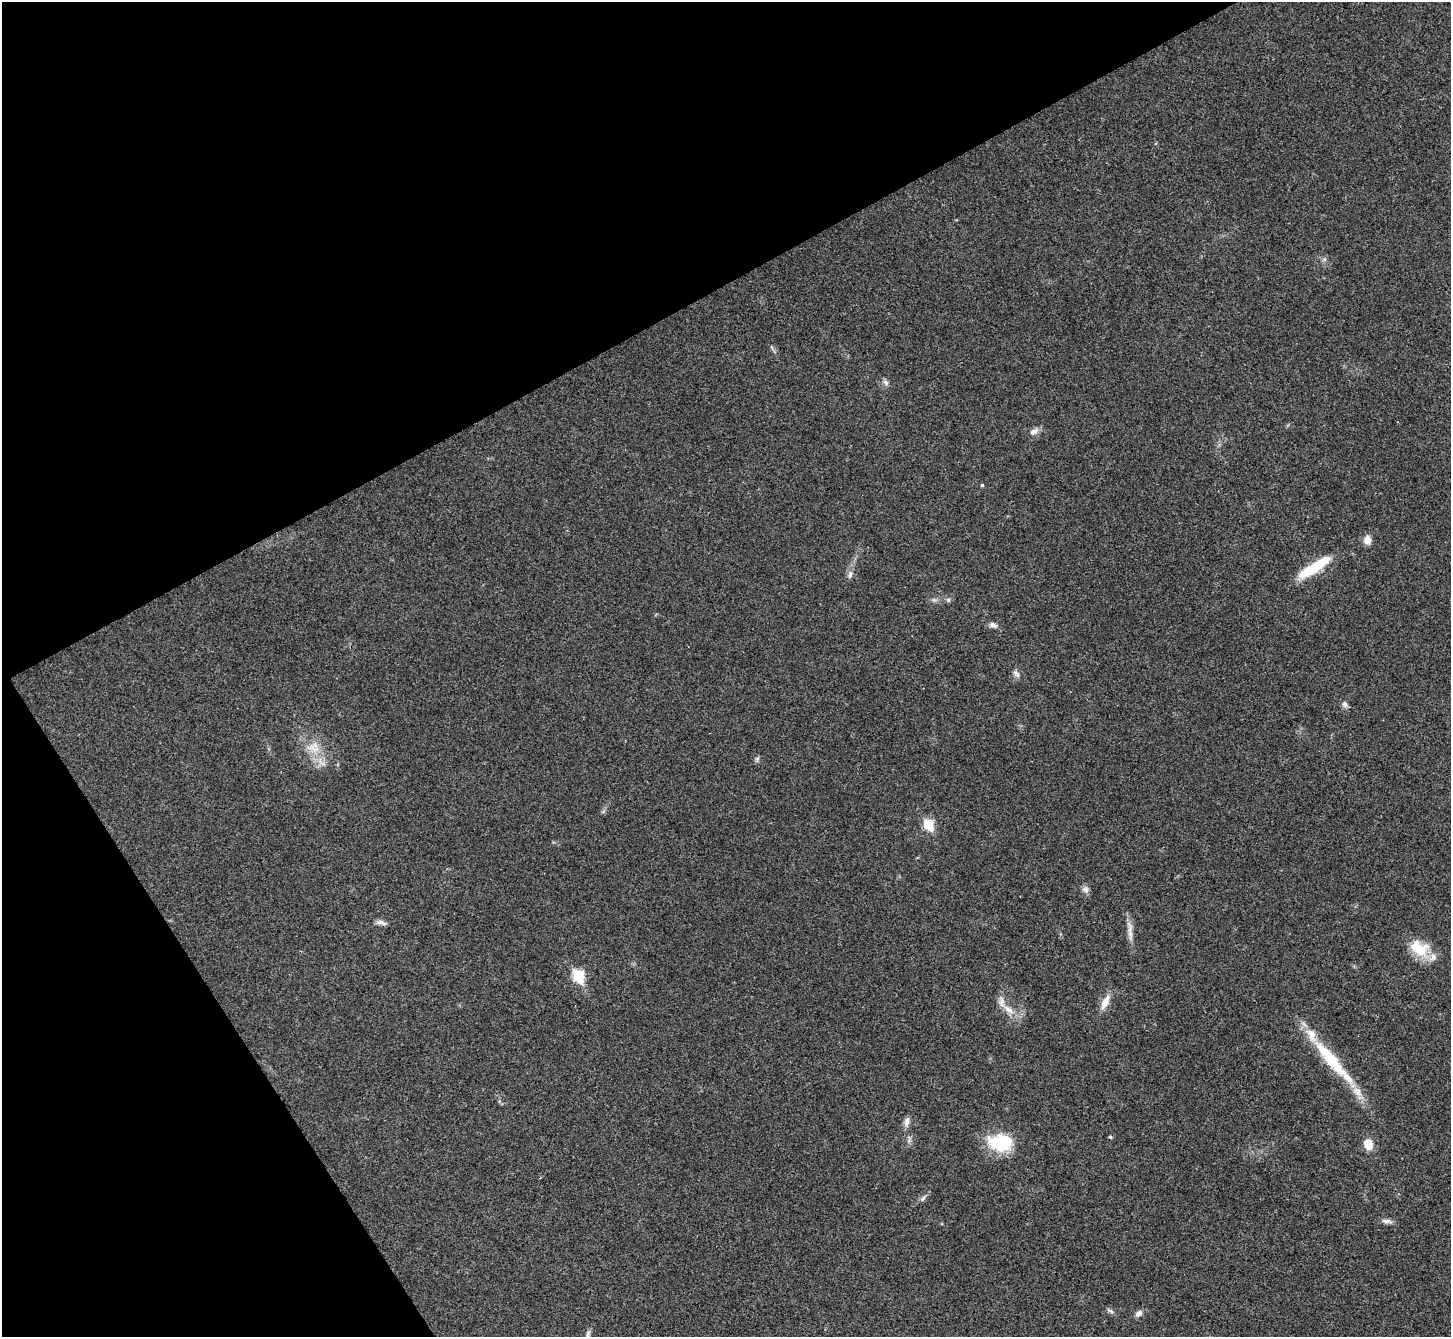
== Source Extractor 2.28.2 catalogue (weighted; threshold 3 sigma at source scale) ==
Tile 5 of 4 x 4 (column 1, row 2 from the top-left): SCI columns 6-1454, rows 2966-4300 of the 5803 x 5795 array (HDU 1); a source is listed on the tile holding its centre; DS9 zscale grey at full resolution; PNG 1453 x 1339 px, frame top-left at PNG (2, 2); no overlay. Shown black and unused: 29% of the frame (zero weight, under 3 of 4 exposures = <1% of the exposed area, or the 3 px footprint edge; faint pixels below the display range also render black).
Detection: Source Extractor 2.28.2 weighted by HDU 2 'WHT'; one run over the whole footprint, this tile lists its part. Background 0.0214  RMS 0.0045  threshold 0.0201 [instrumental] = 3 sigma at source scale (4.5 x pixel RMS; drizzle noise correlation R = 1.50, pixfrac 1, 0.05/0.05 arcsec/px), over >= 5 px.
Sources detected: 34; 3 inside a brighter listed object's ellipse — not listed separately; the other 31 listed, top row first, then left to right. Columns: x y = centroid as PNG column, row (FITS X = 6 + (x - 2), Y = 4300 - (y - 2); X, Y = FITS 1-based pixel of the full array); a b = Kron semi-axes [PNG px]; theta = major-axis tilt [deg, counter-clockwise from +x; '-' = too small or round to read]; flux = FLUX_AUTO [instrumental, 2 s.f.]
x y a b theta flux
1324 259 6 6 - 0.96
886 382 9 6 -51 1.3
1034 432 11 7 32 2.4
982 485 5 4 - 0.51
1367 540 11 8 -76 3.3
1314 568 42 10 32 17
850 574 11 6 78 1.7
948 600 6 4 -71 0.62
993 625 11 6 -30 1.7
1016 674 12 5 -46 1.5
1345 704 9 7 -75 1.4
314 748 24 10 -20 6.9
757 759 7 4 72 0.79
928 824 6 6 - 23
1085 889 10 8 -67 1.7
381 922 15 5 -12 1.8
1130 929 21 6 -88 3.5
1419 948 27 18 -26 12
578 976 7 6 - 32
1105 1002 21 8 62 4.8
1009 1010 18 7 -38 4.3
1332 1061 73 13 -49 28
907 1122 12 7 75 2.1
1110 1137 5 4 - 0.49
1000 1142 31 20 -4 19
1368 1144 11 9 -71 5.7
923 1198 11 5 50 1.3
1387 1221 16 6 -6 2
1111 1311 11 4 -28 1.1
1138 1314 9 7 38 1.9
588 1335 14 5 74 1.6
Isophote crosses this tile's border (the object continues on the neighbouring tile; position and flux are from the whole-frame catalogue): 1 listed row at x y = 588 1335